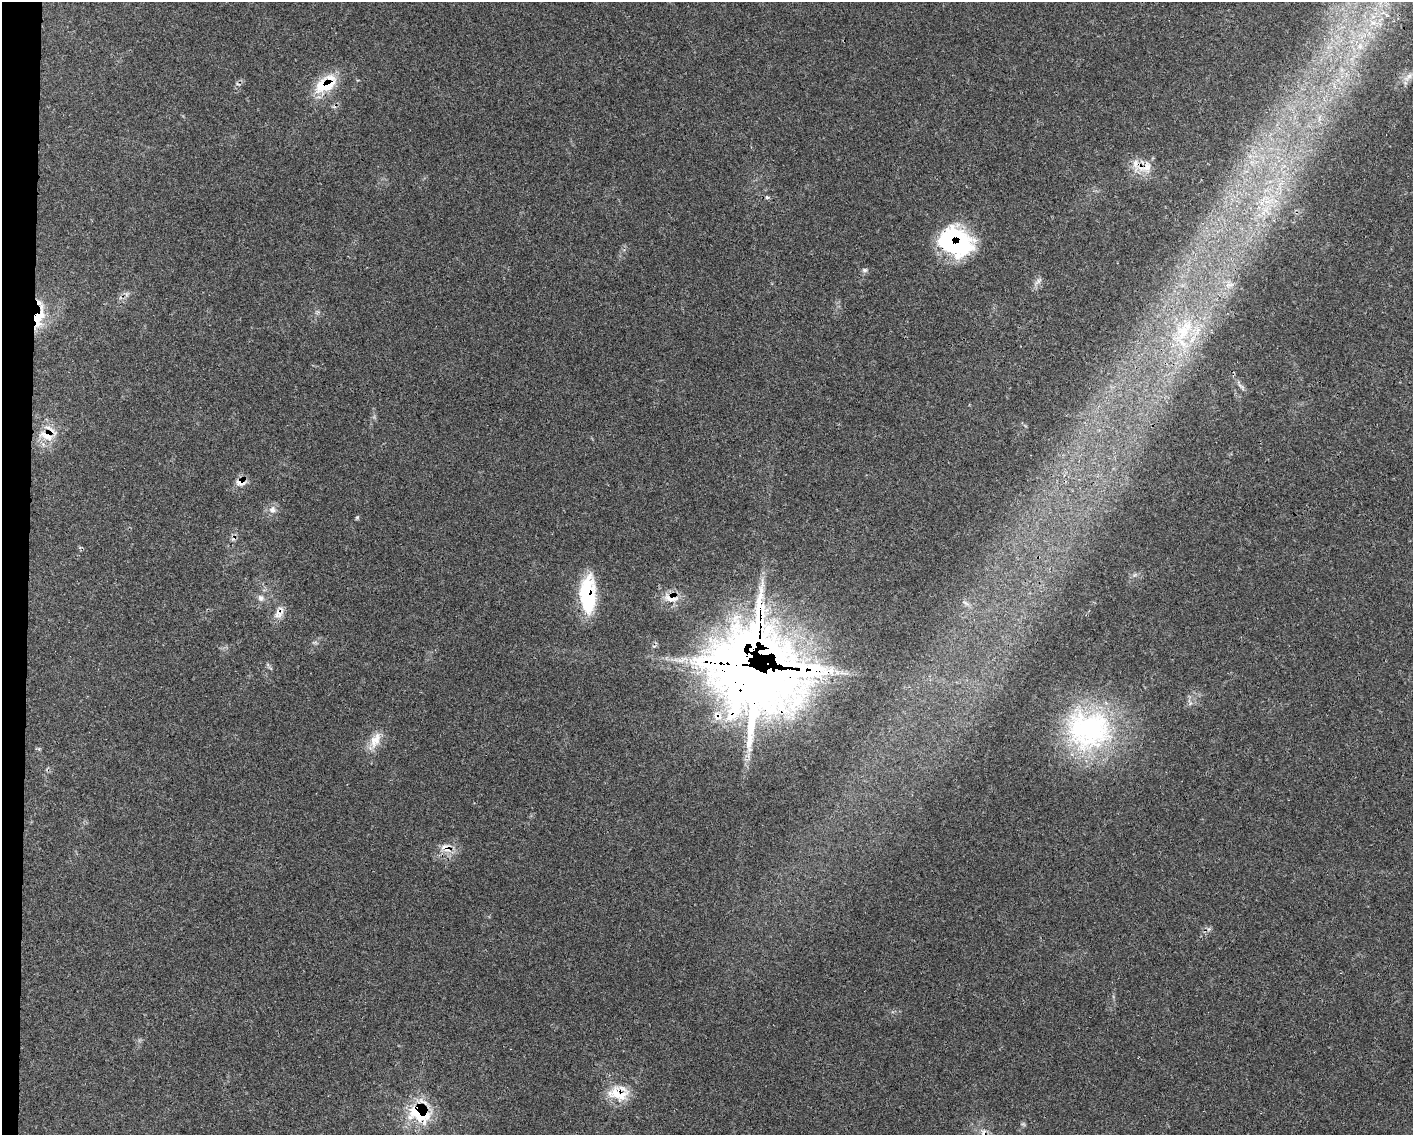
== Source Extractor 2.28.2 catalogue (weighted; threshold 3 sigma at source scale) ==
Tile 7 of 3 x 4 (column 1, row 3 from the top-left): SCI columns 219-1629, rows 1135-2267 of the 4559 x 4536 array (HDU 1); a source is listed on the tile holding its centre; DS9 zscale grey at full resolution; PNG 1415 x 1137 px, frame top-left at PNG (2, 2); no overlay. Shown black and unused: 2% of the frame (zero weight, under 3 of 4 exposures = <1% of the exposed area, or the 3 px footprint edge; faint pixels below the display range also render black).
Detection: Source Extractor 2.28.2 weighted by HDU 2 'WHT'; one run over the whole footprint, this tile lists its part. Background 0.0832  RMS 0.004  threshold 0.0178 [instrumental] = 3 sigma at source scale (4.5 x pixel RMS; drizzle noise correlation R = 1.50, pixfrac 1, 0.05/0.05 arcsec/px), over >= 5 px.
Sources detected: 43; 1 too faint to see at this stretch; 2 inside a brighter object's white glare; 3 cosmic-ray / hot-pixel residue — not listed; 3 inside a brighter listed object's ellipse — not listed separately; the other 34 listed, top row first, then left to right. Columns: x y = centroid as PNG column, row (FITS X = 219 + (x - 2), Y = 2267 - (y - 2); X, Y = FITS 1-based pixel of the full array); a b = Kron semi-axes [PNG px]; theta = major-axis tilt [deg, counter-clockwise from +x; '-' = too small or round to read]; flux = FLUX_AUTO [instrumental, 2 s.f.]
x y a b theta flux
1373 23 9 6 -21 2.3
1360 46 11 9 84 3.7
1408 77 19 7 43 3.1
326 84 32 18 34 15
1136 163 20 12 89 5.3
767 197 5 4 - 1
1269 201 20 5 21 4.5
1265 210 11 5 -21 2.6
955 242 37 27 -21 47
865 270 7 5 -1 0.97
1039 281 11 5 49 1.4
1229 285 14 7 12 3
126 294 7 4 90 0.9
38 317 32 14 72 14
1183 331 27 20 65 18
1241 386 19 4 -50 1.6
46 436 23 11 -22 6.2
240 482 19 9 -7 3.2
272 510 11 10 - 2.5
357 517 5 5 - 0.56
588 595 40 16 -90 29
261 598 9 9 - 2
671 598 27 11 -12 5.8
966 603 13 4 -24 1.3
279 613 20 11 62 3.8
753 672 72 33 -17 760
719 716 21 8 -67 5.7
1088 729 59 52 -13 72
375 740 25 13 64 6.3
446 848 17 14 -23 5.2
1209 929 7 6 - 1
619 1093 27 22 -7 12
419 1113 24 21 -49 26
983 1133 15 8 -79 3.5
Overlapping masked pixels (flux is a lower limit): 15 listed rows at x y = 326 84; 1136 163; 955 242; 38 317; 46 436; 240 482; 588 595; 671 598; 279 613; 753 672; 719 716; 446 848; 619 1093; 419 1113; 983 1133
Isophote crosses this tile's border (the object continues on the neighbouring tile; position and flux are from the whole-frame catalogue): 1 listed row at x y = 983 1133